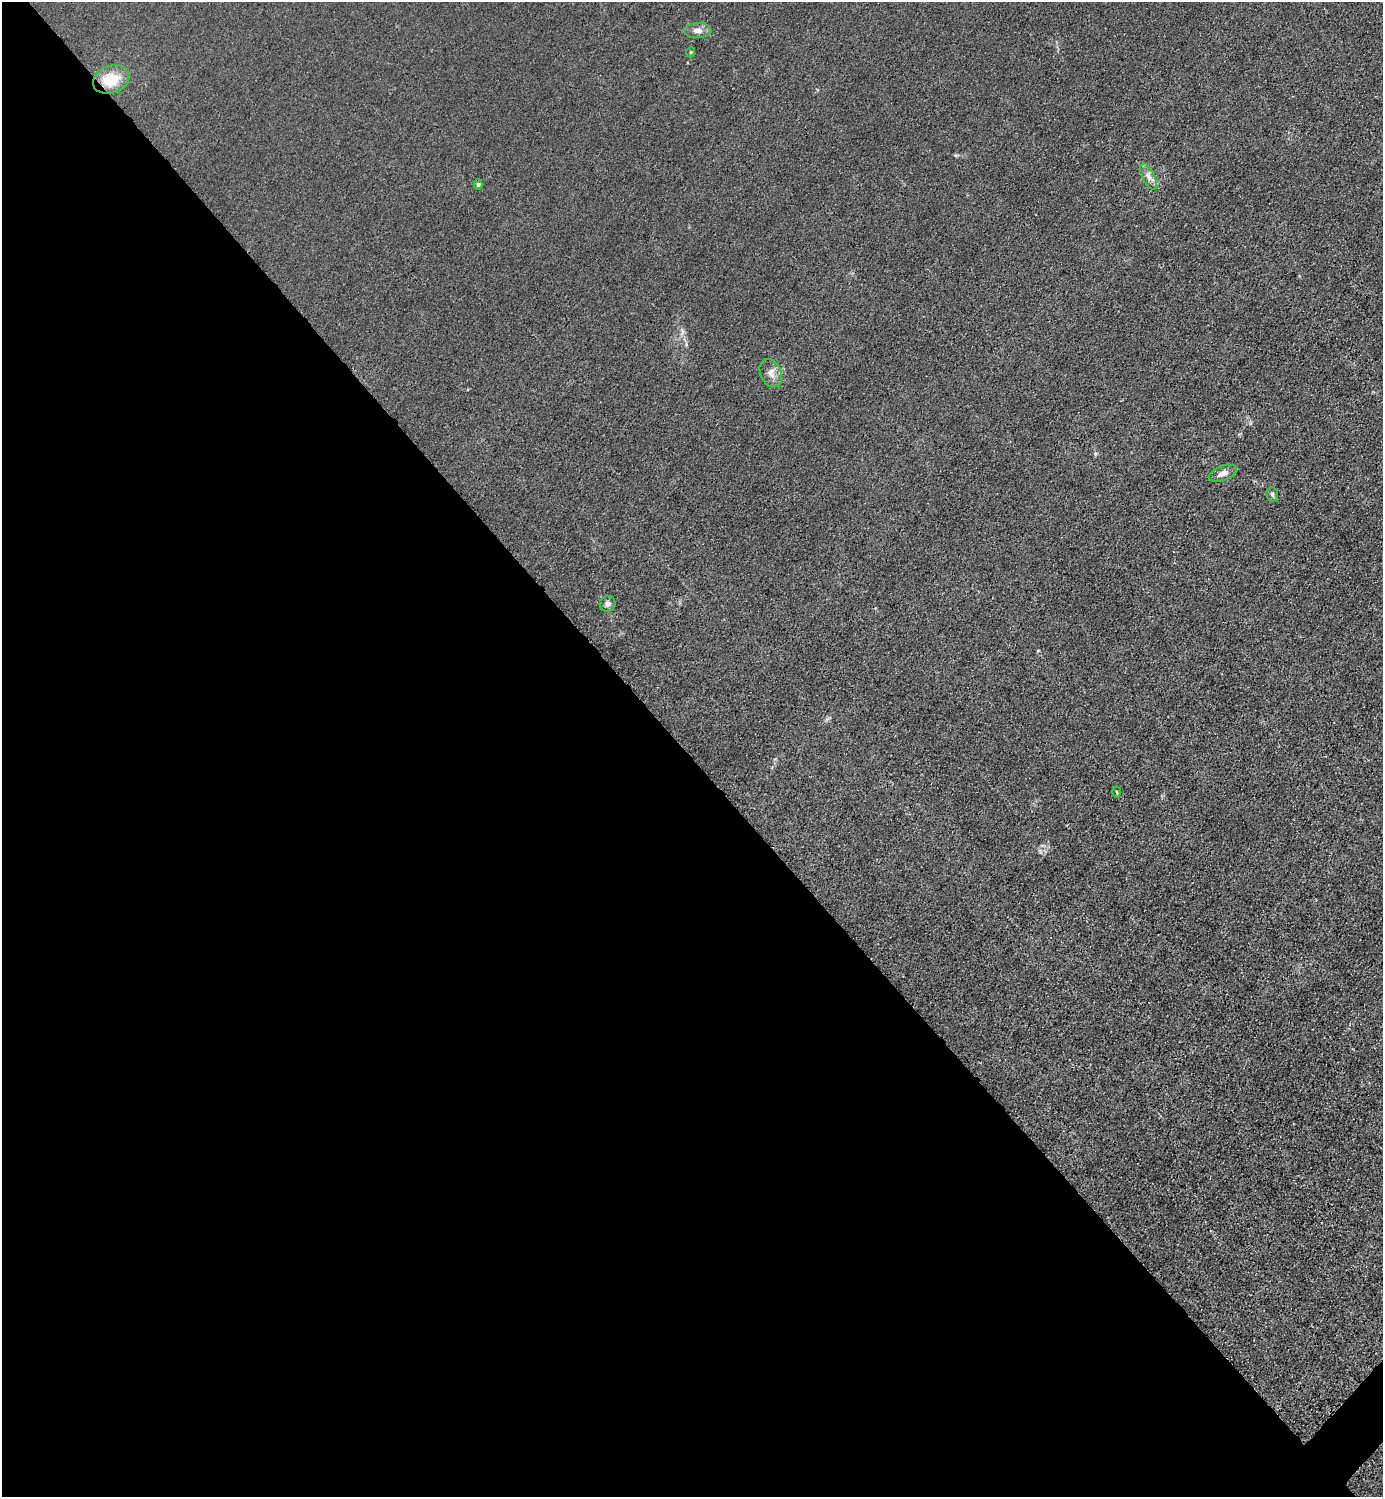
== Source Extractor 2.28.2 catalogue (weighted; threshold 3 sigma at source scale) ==
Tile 9 of 4 x 4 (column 1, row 3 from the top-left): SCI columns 301-1681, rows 1497-2991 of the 5983 x 5983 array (HDU 1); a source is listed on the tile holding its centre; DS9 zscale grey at full resolution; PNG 1385 x 1499 px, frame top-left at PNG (2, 2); each listed source drawn as its Kron ellipse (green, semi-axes under 4 px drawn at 4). Shown black and unused: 50% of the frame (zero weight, under 3 of 4 exposures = <1% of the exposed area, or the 3 px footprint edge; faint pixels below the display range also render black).
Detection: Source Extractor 2.28.2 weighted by HDU 2 'WHT'; one run over the whole footprint, this tile lists its part. Background 0.0215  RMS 0.0062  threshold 0.0278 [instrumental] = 3 sigma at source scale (4.5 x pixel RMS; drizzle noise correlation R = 1.50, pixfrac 1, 0.05/0.05 arcsec/px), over >= 5 px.
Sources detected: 10; all 10 listed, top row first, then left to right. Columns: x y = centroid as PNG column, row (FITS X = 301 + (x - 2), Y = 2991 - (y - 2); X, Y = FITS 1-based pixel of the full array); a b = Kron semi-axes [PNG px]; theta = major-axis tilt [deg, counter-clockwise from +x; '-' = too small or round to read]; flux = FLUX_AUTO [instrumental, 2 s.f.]
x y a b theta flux
697 31 14 7 1 3.5
691 52 5 3 - 0.47
111 79 18 14 19 16
1148 176 14 6 -63 3.2
478 184 5 4 - 1.1
771 373 15 10 -65 4.6
1223 473 14 7 21 3.8
1272 494 7 5 -75 1.4
608 604 8 7 - 2.1
1117 792 5 3 - 0.64